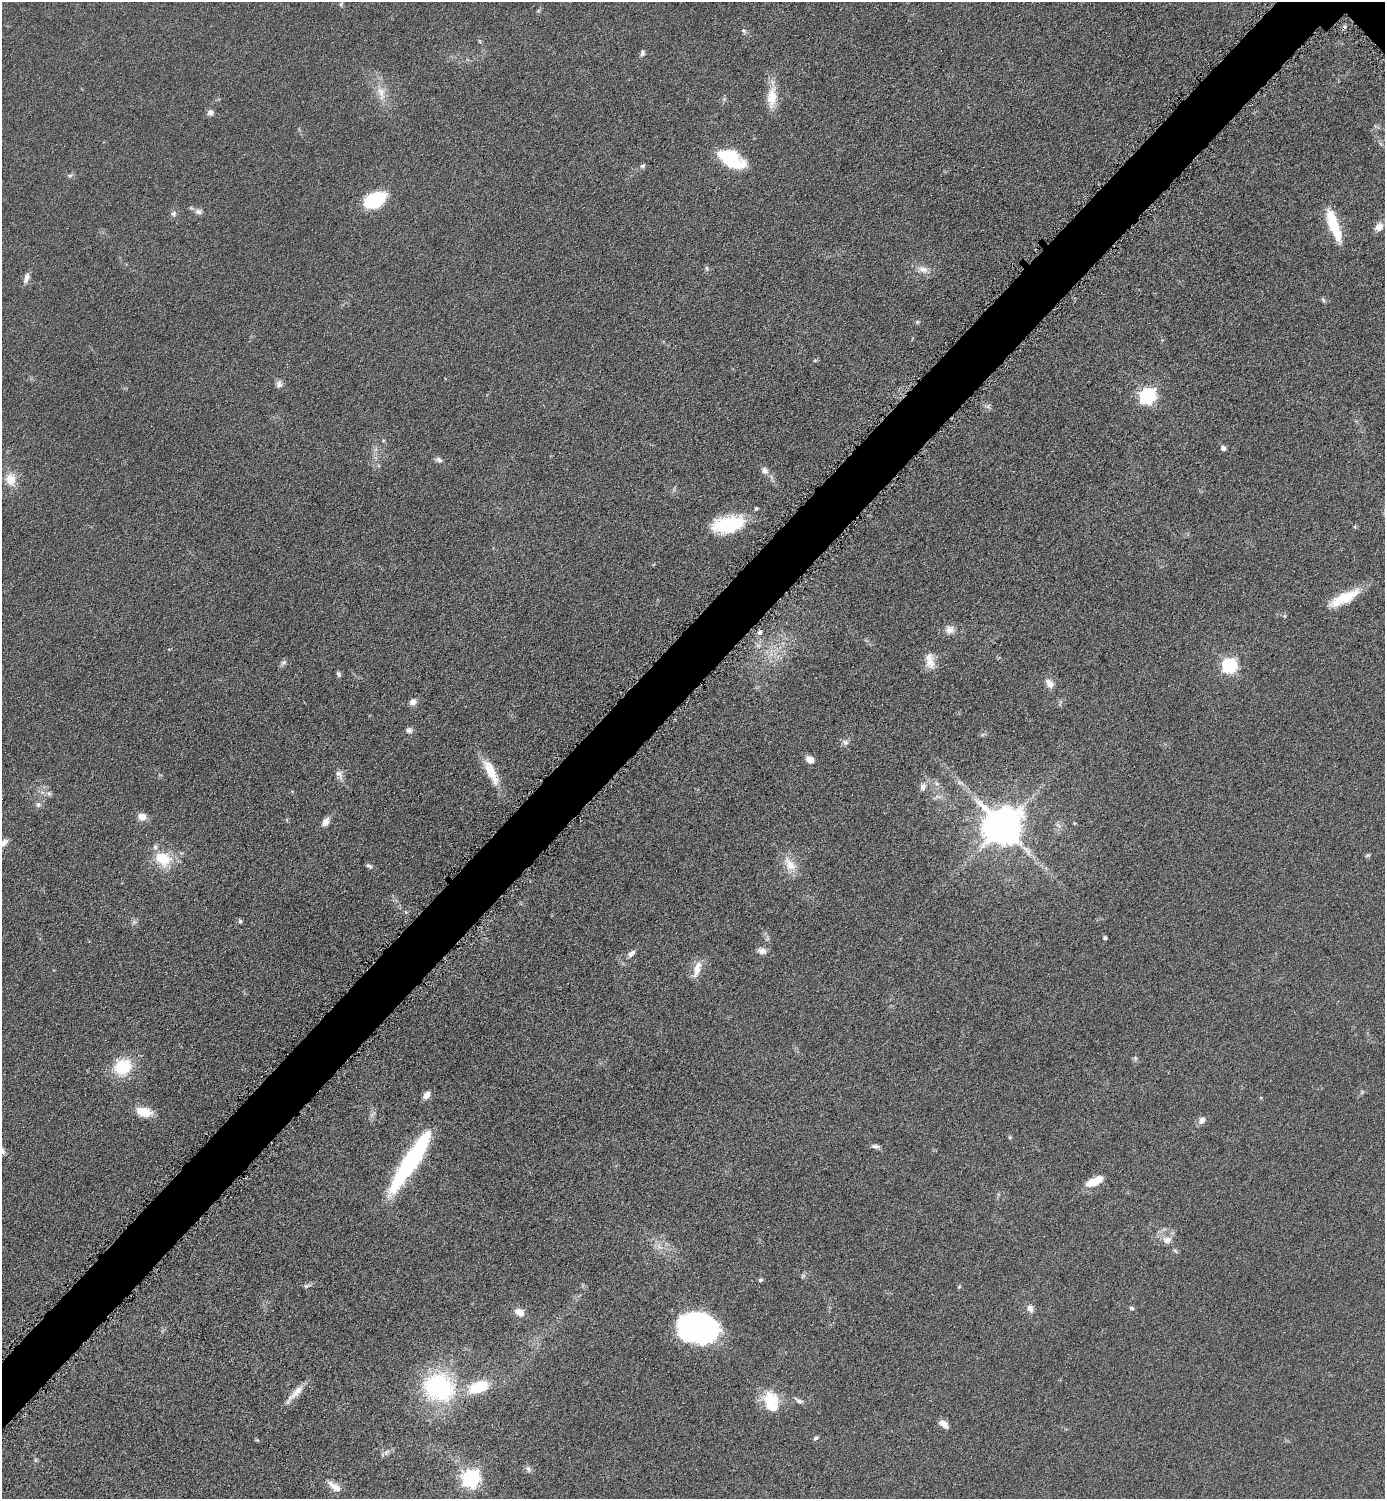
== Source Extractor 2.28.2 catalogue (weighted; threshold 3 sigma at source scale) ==
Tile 7 of 4 x 4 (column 3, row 2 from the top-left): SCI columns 3081-4463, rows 3011-4507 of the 6019 x 6019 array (HDU 1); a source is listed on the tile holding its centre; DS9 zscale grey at full resolution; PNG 1387 x 1501 px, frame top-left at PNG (2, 2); no overlay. Shown black and unused: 4% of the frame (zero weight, under 4 of 8 exposures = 1% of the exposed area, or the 3 px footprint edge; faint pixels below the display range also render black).
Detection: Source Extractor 2.28.2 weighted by HDU 2 'WHT'; one run over the whole footprint, this tile lists its part. Background 0.0761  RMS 0.0057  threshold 0.0234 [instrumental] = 3 sigma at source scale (4.09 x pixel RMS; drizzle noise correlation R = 1.36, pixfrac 0.8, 0.05/0.05 arcsec/px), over >= 5 px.
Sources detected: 93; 1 inside a brighter object's white glare — not listed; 2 inside a brighter listed object's ellipse — not listed separately; the other 90 listed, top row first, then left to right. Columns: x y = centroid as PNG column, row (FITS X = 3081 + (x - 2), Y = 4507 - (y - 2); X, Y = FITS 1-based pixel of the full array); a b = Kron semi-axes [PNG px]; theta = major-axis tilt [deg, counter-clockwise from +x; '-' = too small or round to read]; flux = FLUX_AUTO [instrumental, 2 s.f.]
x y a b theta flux
341 4 7 4 54 0.68
538 11 6 4 44 0.78
743 31 7 5 -45 1.1
642 53 8 6 82 1.4
381 93 21 10 -71 7.4
772 97 26 12 86 11
210 112 7 7 - 2.1
731 159 27 14 -29 33
643 166 7 5 34 1.1
70 175 7 4 1 0.99
374 200 19 11 27 41
198 211 10 7 0 2.1
174 214 8 7 - 1.7
1335 227 34 11 -69 18
1379 227 10 8 50 4.5
706 268 6 4 -89 0.82
923 269 14 9 -11 4.1
26 278 14 7 73 2.8
1323 300 7 5 -61 0.93
917 322 5 4 - 0.74
279 384 11 8 83 2.1
1148 396 7 7 - 140
383 441 5 3 - 0.49
1223 448 6 5 - 1.8
439 460 9 6 -27 1.7
765 471 10 8 -65 2.4
10 479 14 12 -77 8.4
756 508 4 4 - 0.86
728 524 34 16 11 30
1344 598 37 11 26 15
950 630 12 11 - 3.6
759 633 6 5 - 1.6
930 661 19 11 -85 6.4
283 663 10 4 40 1.3
1229 666 7 6 - 110
338 674 7 5 -69 1.1
1050 684 11 8 -52 3.7
413 702 8 7 - 3
409 730 8 7 - 1.9
845 742 10 7 -27 1.8
810 760 8 7 - 4.4
491 772 37 11 -64 13
339 774 12 8 -48 2.7
960 783 10 4 -12 1.4
923 787 9 7 68 2.1
937 797 7 4 -19 1.3
38 804 8 7 - 1.6
142 817 9 8 - 4.7
325 822 11 7 58 3.1
1002 826 11 11 - 1600
3 843 14 6 43 2.8
1368 855 7 5 17 0.8
162 858 14 11 -29 19
790 864 23 13 -51 8.1
369 866 9 5 -34 1.2
240 921 5 5 - 1.1
134 922 6 6 - 1.2
1105 938 4 4 - 1.2
762 951 11 9 -15 3
631 954 12 6 47 2.3
697 969 23 9 74 6.3
1135 1058 6 5 - 0.91
122 1067 19 17 34 21
427 1095 9 6 56 3.7
144 1112 19 11 -12 8.5
1202 1120 11 7 44 2.5
1010 1137 5 4 - 0.58
876 1146 12 5 -7 1.7
411 1161 72 13 57 69
1094 1181 20 8 25 9.7
1167 1240 13 9 6 4.3
1175 1251 7 4 -44 0.87
761 1280 5 4 - 1.1
307 1286 10 5 15 1.3
1131 1308 6 5 - 1
1030 1309 10 8 -61 2.6
519 1312 10 7 -37 5
698 1327 33 24 -8 130
439 1387 37 32 -24 62
478 1387 25 13 18 19
295 1393 32 7 47 6.2
771 1400 23 19 -34 15
799 1401 12 5 -34 1.8
944 1424 12 7 -36 3.5
816 1438 7 4 43 1
386 1452 10 5 36 1.6
35 1460 7 4 71 0.73
528 1469 9 6 -74 1.7
471 1478 7 7 - 200
334 1486 19 8 -42 4.5
Isophote crosses this tile's border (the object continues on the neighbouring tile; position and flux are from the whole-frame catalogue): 1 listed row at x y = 3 843